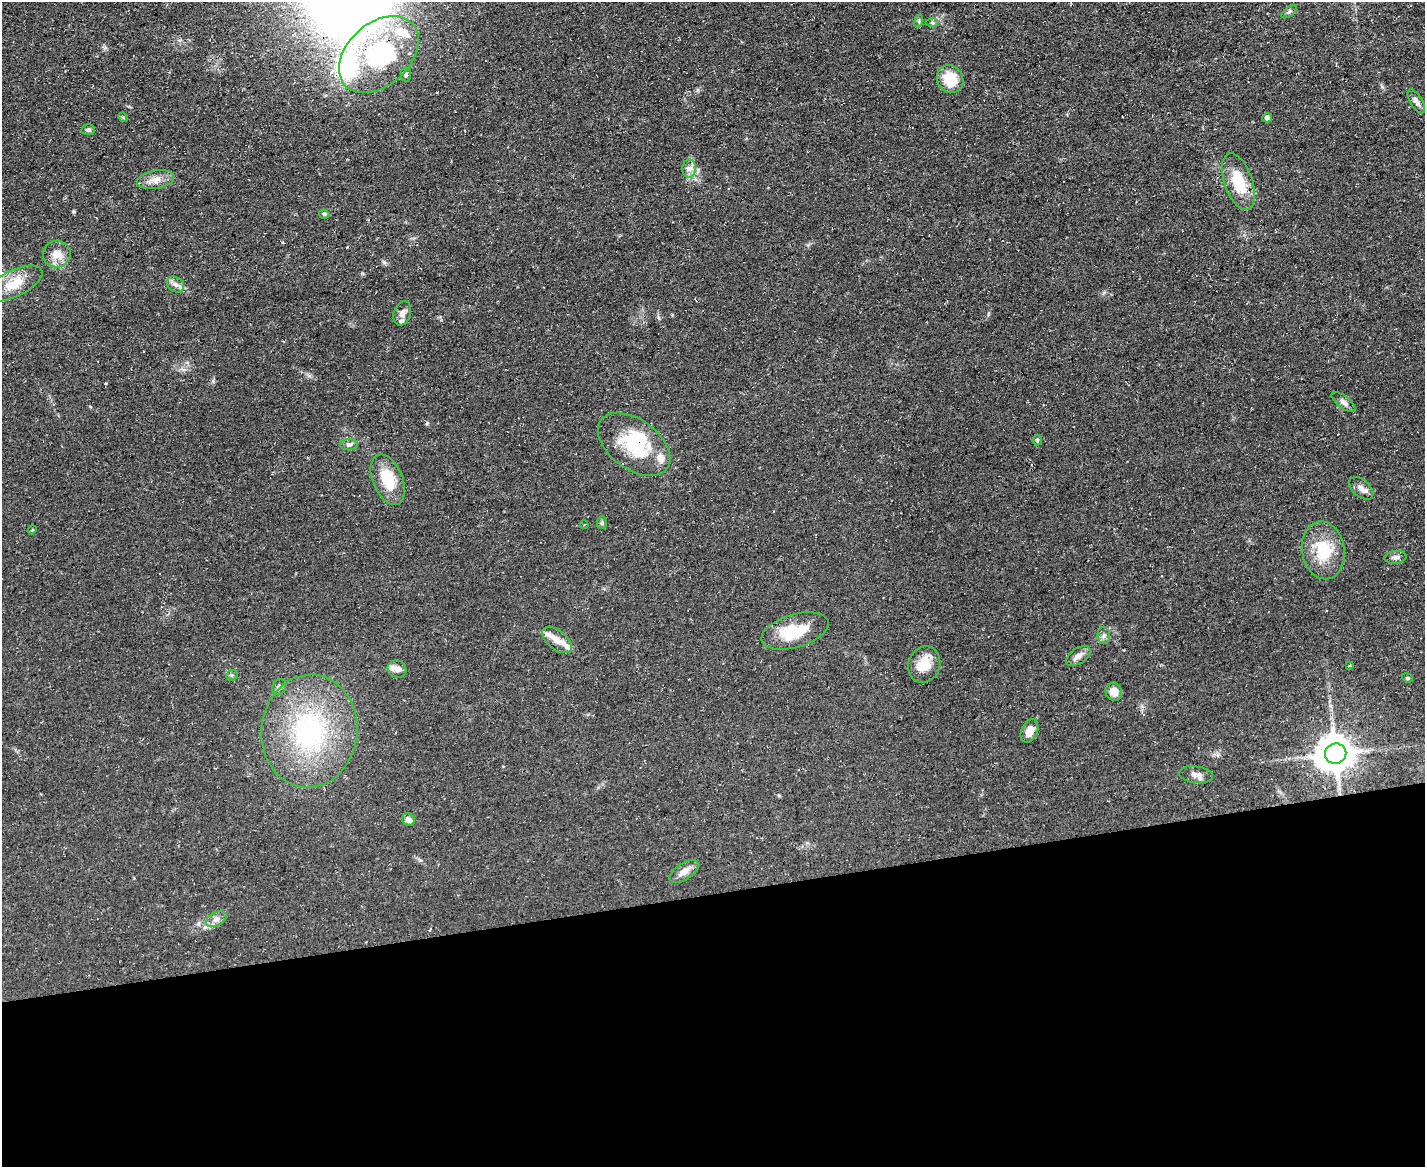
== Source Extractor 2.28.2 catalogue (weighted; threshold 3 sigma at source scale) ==
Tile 11 of 3 x 4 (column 2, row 4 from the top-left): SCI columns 1552-2974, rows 1-1165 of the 4641 x 4660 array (HDU 1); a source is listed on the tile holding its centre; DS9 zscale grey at full resolution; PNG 1427 x 1169 px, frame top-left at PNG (2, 2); each listed source drawn as its Kron ellipse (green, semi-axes under 4 px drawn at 4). Shown black and unused: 23% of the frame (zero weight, under 3 of 4 exposures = <1% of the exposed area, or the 3 px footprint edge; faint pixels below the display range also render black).
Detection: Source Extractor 2.28.2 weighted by HDU 2 'WHT'; one run over the whole footprint, this tile lists its part. Background 0.0603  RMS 0.0071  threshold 0.0321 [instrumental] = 3 sigma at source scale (4.5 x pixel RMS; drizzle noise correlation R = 1.50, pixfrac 1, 0.05/0.05 arcsec/px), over >= 5 px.
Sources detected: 57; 2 inside a brighter object's white glare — neither listed nor drawn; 8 inside a brighter listed object's ellipse — not listed separately; the other 47 listed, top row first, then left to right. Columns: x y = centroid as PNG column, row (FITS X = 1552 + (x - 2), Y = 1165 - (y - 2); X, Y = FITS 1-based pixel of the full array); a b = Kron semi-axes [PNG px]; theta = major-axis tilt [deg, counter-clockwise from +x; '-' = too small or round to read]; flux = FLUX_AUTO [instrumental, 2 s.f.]
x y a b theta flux
1289 12 9 4 36 1.4
919 21 6 4 73 1
932 22 6 4 0 1
379 55 46 31 42 81
406 75 7 5 89 1.4
950 79 14 12 -55 20
1416 101 13 6 -58 3.2
123 117 5 4 - 0.77
1267 118 5 4 - 3.3
88 130 7 5 -3 1.7
689 168 9 7 88 3.5
156 180 18 9 10 6.5
1238 182 30 14 -71 24
324 214 5 4 - 1.1
57 254 14 13 - 8.2
14 284 31 13 26 15
175 285 9 7 -35 3.1
402 313 12 8 72 3.6
1343 402 14 6 -38 3.3
1037 440 5 5 - 0.93
634 444 41 24 -37 42
349 445 9 5 0 2
388 480 26 15 -68 21
1361 488 14 8 -42 4.1
602 523 6 5 - 1.1
584 525 4 3 - 0.75
32 530 4 3 - 0.6
1323 550 29 21 -81 27
1395 557 11 6 7 2.6
795 631 35 16 16 25
1104 635 8 6 -90 2.1
557 640 17 9 -39 6.7
1078 656 14 7 35 4.3
924 664 18 16 71 13
1349 666 4 2 - 0.68
397 669 9 8 - 3.4
232 675 6 4 42 1.1
1407 678 5 4 - 0.88
279 687 8 6 64 2.2
1114 692 9 8 - 6.2
309 731 56 48 84 110
1029 731 12 8 66 6.9
1336 754 11 10 - 1800
1196 775 17 8 -7 4.3
408 820 7 6 - 3.7
684 871 16 8 33 5.7
216 919 11 6 30 3.4
Overlapping masked pixels (flux is a lower limit): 2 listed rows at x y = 379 55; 634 444
Isophote crosses this tile's border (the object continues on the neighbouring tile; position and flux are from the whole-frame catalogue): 1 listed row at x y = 379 55
Unlisted compact peaks at least as high as the median listed source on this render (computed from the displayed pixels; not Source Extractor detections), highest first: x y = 427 423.